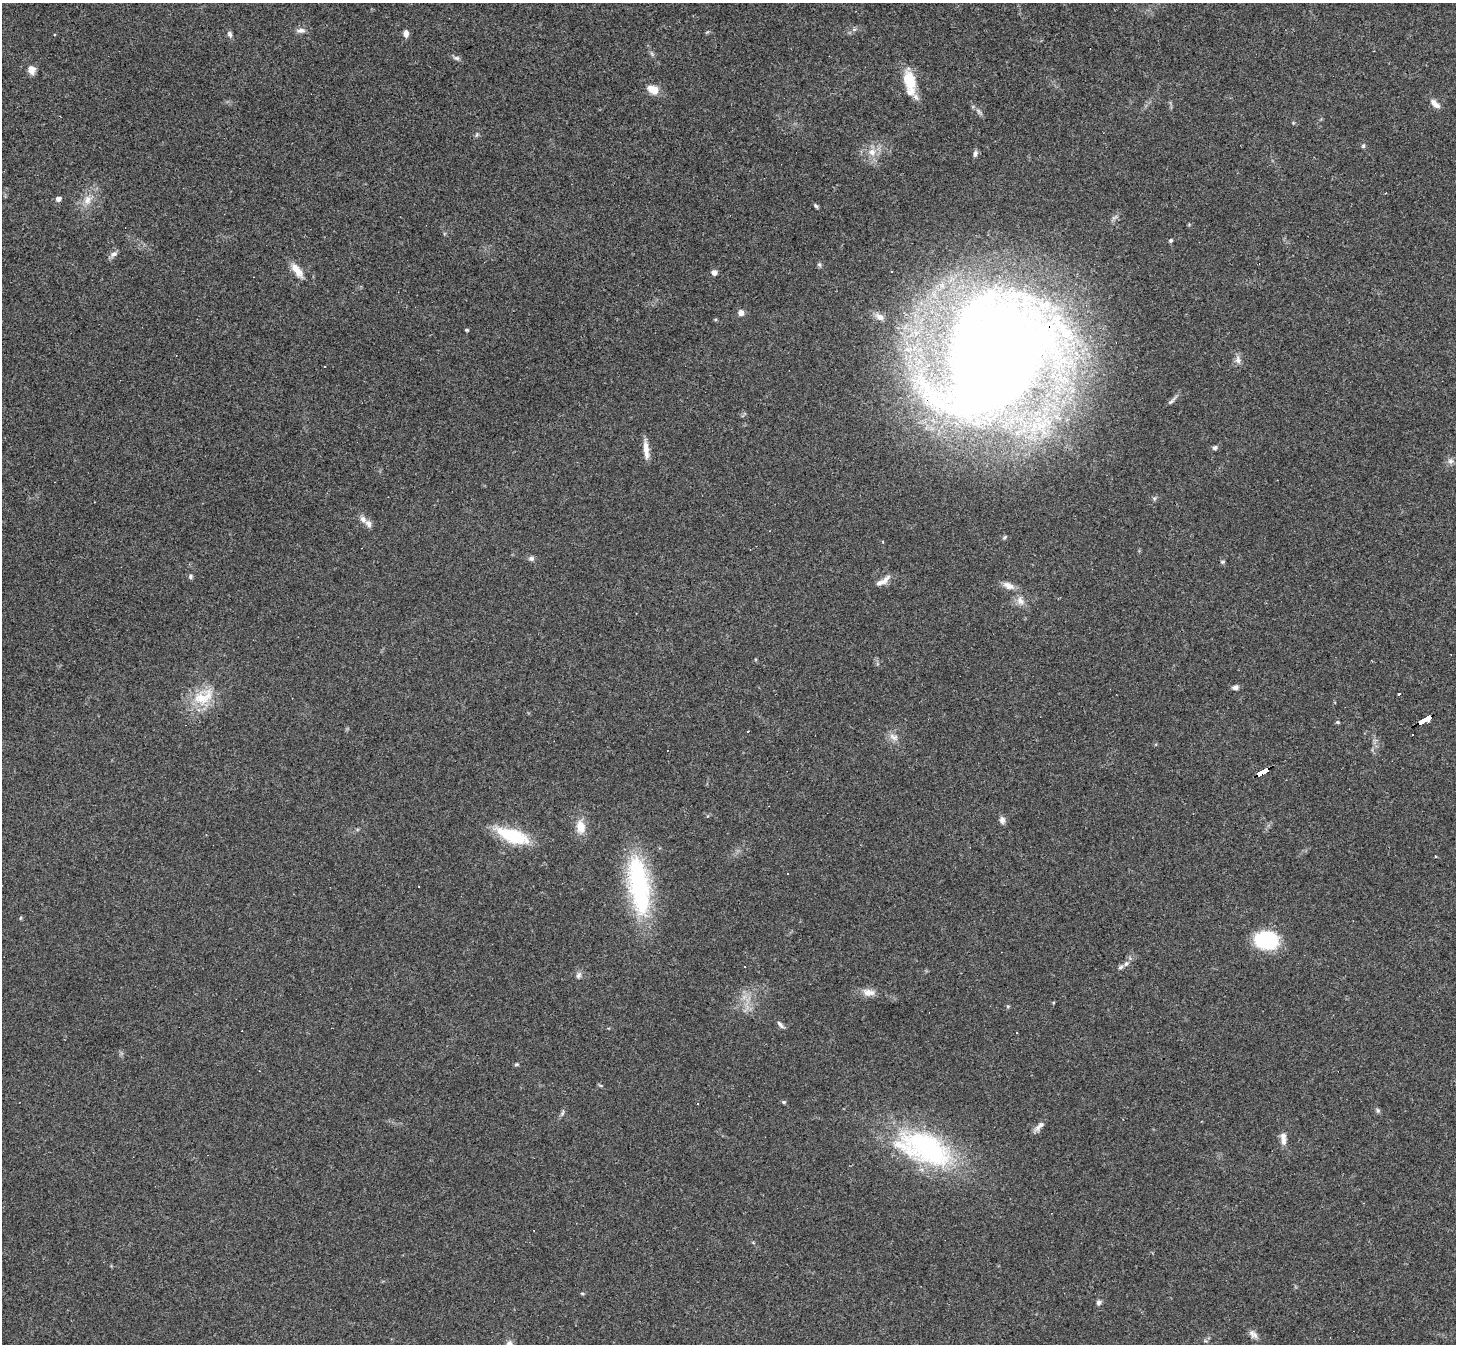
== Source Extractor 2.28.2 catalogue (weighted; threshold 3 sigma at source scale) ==
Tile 10 of 4 x 4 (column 2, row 3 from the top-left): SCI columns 1455-2908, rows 1495-2836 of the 5817 x 5809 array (HDU 1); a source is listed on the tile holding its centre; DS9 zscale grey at full resolution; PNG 1458 x 1346 px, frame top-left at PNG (2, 3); no overlay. Shown black and unused: <1% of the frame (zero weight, under 3 of 4 exposures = <1% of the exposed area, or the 3 px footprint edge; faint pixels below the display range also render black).
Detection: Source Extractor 2.28.2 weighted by HDU 2 'WHT'; one run over the whole footprint, this tile lists its part. Background 0.0539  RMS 0.0051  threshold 0.0229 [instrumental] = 3 sigma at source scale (4.5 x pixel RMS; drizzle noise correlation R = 1.50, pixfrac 1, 0.05/0.05 arcsec/px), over >= 5 px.
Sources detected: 79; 2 cosmic-ray / hot-pixel residue — not listed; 6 inside a brighter listed object's ellipse — not listed separately; the other 71 listed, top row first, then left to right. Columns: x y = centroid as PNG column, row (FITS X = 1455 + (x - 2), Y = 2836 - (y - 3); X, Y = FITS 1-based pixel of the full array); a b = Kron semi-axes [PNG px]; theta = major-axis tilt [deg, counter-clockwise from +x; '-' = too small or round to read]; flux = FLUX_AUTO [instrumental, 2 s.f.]
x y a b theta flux
854 29 7 4 1 1
301 30 11 7 0 2.3
406 33 8 6 -83 2.3
230 34 8 6 -73 1.4
652 54 7 4 -71 0.88
456 58 9 5 -18 1.3
31 70 9 8 - 3.5
909 80 25 14 -76 14
653 89 15 10 -22 6
1435 104 15 7 -43 3.1
978 111 7 4 -71 1.1
1363 146 5 5 - 0.77
872 152 10 10 - 4.6
975 153 9 5 73 1.4
58 199 5 4 - 2.9
87 200 13 10 73 5.1
816 206 7 4 -47 0.9
1171 240 5 4 - 0.82
114 254 11 7 27 2
819 265 7 5 -67 0.88
297 270 19 8 -53 6.1
714 273 6 6 - 2
741 313 7 7 - 2.4
880 317 11 7 -33 3.1
466 330 5 3 - 0.56
1238 360 11 7 -85 2.3
993 361 105 67 50 970
325 367 3 2 - 0.49
1172 401 14 4 42 1.6
1215 448 6 6 - 1.1
646 449 23 6 -84 4.8
1450 461 9 7 -1 1.8
363 519 10 7 -46 2.6
1005 537 6 4 45 0.71
531 558 7 6 - 1.5
1222 562 6 4 0 0.74
191 576 6 5 - 1.1
880 583 22 8 23 3.4
1008 586 17 9 -23 3.8
1020 601 13 9 -51 3.6
1235 687 8 5 5 1.8
1399 694 3 3 - 0.9
203 697 34 18 25 16
1426 720 12 3 29 200
1338 722 5 4 - 0.59
748 731 3 2 - 0.64
894 737 15 8 -24 3.1
1263 772 13 4 28 170
1002 820 9 7 -81 2.1
581 827 18 12 -78 6.8
513 836 38 14 -20 25
1436 856 3 2 - 0.46
639 885 74 23 -82 68
21 918 5 3 - 0.49
1266 940 15 11 -4 56
1126 964 8 5 49 1.6
579 975 9 6 61 1.6
868 992 17 9 -9 4.5
1008 1006 5 4 - 0.6
780 1025 12 4 -48 1.5
516 1064 6 4 2 0.66
600 1085 6 4 -19 0.63
784 1102 5 4 - 0.89
1378 1110 7 5 -69 0.93
562 1113 8 3 71 0.95
1041 1124 11 7 41 2.3
1283 1141 11 7 90 2.9
924 1148 74 36 -22 87
582 1293 5 3 - 0.5
1099 1302 6 6 - 1.4
1253 1333 11 8 -27 2.4
Overlapping masked pixels (flux is a lower limit): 3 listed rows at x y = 993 361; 1426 720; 1263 772